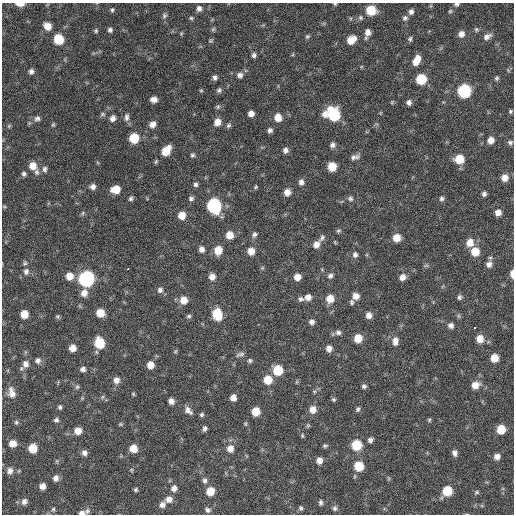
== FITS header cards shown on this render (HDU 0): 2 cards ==
NAXIS1  =                  512 / Axis length
NAXIS2  =                  512 / Axis length

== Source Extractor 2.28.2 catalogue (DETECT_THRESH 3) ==
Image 512 x 512 px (HDU 0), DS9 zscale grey, 1 PNG px = 1 image px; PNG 516 x 516 px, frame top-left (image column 1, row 512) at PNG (2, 3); no overlay
Background 109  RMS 11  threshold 33.6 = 3 sigma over >= 5 px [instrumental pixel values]
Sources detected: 204; all 204 listed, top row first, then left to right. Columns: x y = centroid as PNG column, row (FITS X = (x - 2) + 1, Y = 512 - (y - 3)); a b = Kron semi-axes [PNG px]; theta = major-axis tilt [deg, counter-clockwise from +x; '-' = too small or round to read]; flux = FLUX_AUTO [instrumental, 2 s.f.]
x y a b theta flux
20 4 9 4 -3 5700
335 4 5 4 - 870
457 4 6 4 0 1600
199 8 7 6 - 3000
112 10 6 4 80 1200
371 10 7 7 - 22000
450 11 6 5 - 1100
411 12 7 6 - 2700
164 16 7 7 - 1800
360 17 6 6 - 1600
191 18 6 5 - 1200
405 18 7 7 - 2100
47 26 7 6 - 8000
213 29 7 4 45 1100
476 29 6 5 - 1200
110 30 5 5 - 1800
96 31 5 4 - 1100
368 32 8 6 83 4600
181 33 5 4 - 880
461 34 8 7 - 4100
307 36 6 5 - 1200
487 36 11 6 28 3500
59 39 8 7 - 21000
410 39 7 5 73 1500
351 40 8 6 39 11000
210 41 7 4 30 1000
254 55 6 5 - 2100
417 58 7 6 - 4900
416 61 9 7 17 6200
31 71 6 5 - 2300
240 75 7 6 - 3000
215 77 6 6 - 2200
497 78 6 5 - 1400
421 79 7 7 - 30000
201 90 5 3 - 750
219 90 6 5 - 1700
464 91 8 7 - 91000
154 99 6 5 - 4200
409 102 6 6 - 2600
218 107 6 5 - 1300
510 111 5 4 - 1200
251 113 5 5 - 4400
102 114 7 5 1 1300
325 114 8 7 - 5000
334 114 10 8 -63 56000
126 117 10 6 90 2800
278 117 7 7 - 8800
37 118 8 7 - 2400
113 118 7 6 - 3500
217 122 8 7 - 6200
53 124 6 4 63 1000
152 124 8 7 - 4100
228 125 7 5 44 1600
9 126 7 4 54 930
270 130 6 5 - 2300
134 138 7 7 - 24000
491 140 7 6 - 5400
510 142 7 6 - 1800
332 145 7 6 - 2500
285 150 7 6 - 2900
166 151 9 6 54 15000
192 155 6 5 - 1400
355 157 11 6 13 2900
459 159 8 7 - 17000
33 166 9 8 - 8400
332 166 7 6 - 16000
45 169 9 6 -88 2500
37 172 8 7 - 2300
24 174 6 6 - 1800
504 178 7 7 - 6400
301 182 7 6 - 3000
196 184 6 6 - 1800
93 187 7 6 - 3000
256 187 6 4 42 980
116 189 8 6 9 12000
287 192 6 6 - 5700
484 194 5 5 - 2100
131 198 6 5 - 1600
191 198 7 6 - 1800
350 199 8 6 -19 2000
442 199 6 6 - 1800
4 206 5 3 - 770
214 206 9 7 -72 120000
83 213 6 4 88 1200
498 213 6 6 - 4700
182 215 7 6 - 9300
338 231 6 5 - 1200
254 234 8 5 66 2000
229 235 7 7 - 8100
322 238 11 5 55 2100
397 238 7 6 - 9200
335 242 6 4 -57 710
470 243 9 8 - 7900
316 244 8 7 - 4700
202 249 7 6 - 3400
218 250 8 7 - 11000
251 251 7 6 - 7100
475 252 8 7 - 12000
355 255 8 7 - 2400
25 263 6 5 - 1300
489 264 8 7 - 3600
426 265 7 4 1 1100
128 269 3 3 - 3800
26 271 9 7 -85 2900
512 274 7 3 -89 5400
69 276 7 7 - 8100
330 276 7 6 - 2300
212 277 7 7 - 4900
297 277 6 6 - 6400
402 277 7 7 - 4400
86 279 8 8 - 190000
160 290 7 7 - 2500
84 293 8 7 - 5400
356 296 7 6 - 5700
308 297 7 6 - 4600
459 297 6 5 - 1700
301 299 9 6 12 2200
330 299 7 7 - 9400
184 300 8 7 - 8400
352 302 7 5 79 1500
100 313 6 6 - 13000
24 314 6 6 - 11000
217 314 9 7 -72 26000
369 315 6 6 - 4300
57 316 6 5 - 1100
189 316 6 5 - 1500
312 322 6 6 - 2700
451 325 6 6 - 2900
474 328 3 3 - 3100
338 332 8 7 - 2300
358 338 7 6 - 12000
480 339 7 7 - 8000
395 341 11 7 83 4700
99 343 8 7 - 28000
73 348 6 6 - 6600
329 348 6 6 - 4200
175 351 6 4 59 930
240 354 12 5 15 2000
494 358 6 6 - 11000
38 360 8 7 - 2600
250 360 6 5 - 1500
25 364 10 9 - 4500
150 365 6 6 - 7400
83 369 6 5 - 2600
278 370 7 7 - 24000
116 380 7 7 - 4200
268 380 8 8 - 12000
475 385 8 7 - 7000
364 386 6 5 - 1700
77 387 6 5 - 1400
12 393 14 8 -77 6000
133 394 5 4 - 850
102 397 6 4 70 1000
82 398 5 4 - 790
233 398 6 6 - 4700
334 399 5 5 - 1200
171 401 5 5 - 3600
60 407 6 5 - 1500
313 409 8 7 - 6000
358 409 7 5 64 1600
188 410 11 7 -44 4100
256 412 6 6 - 13000
201 415 6 5 - 1400
56 420 6 4 7 1800
429 420 5 4 - 980
16 422 6 5 - 1200
120 424 5 5 - 930
245 424 6 5 - 940
308 425 6 5 - 1000
205 429 6 5 - 2000
501 429 7 6 - 16000
78 431 7 6 - 7500
302 436 6 4 -72 960
370 440 6 5 - 2400
12 443 7 6 - 6400
356 445 7 7 - 26000
325 446 6 4 1 1300
32 448 7 6 - 16000
133 448 7 6 - 9000
230 449 8 7 - 5800
84 453 6 6 - 3000
455 453 7 6 - 2800
497 456 7 6 - 3800
319 460 6 6 - 4900
359 466 7 7 - 22000
10 471 9 8 - 3600
56 478 7 6 - 3400
205 480 6 6 - 2100
42 486 5 5 - 4400
174 488 7 7 - 3600
136 490 4 4 - 1200
210 491 7 7 - 10000
447 491 7 7 - 23000
477 492 6 5 - 1300
169 499 8 7 - 4600
24 502 8 7 - 3200
321 502 6 4 -90 1600
162 505 7 6 - 3500
301 508 5 4 - 1300
335 508 6 6 - 1700
53 509 6 5 - 1200
207 510 7 6 - 2000
87 511 9 6 53 2100
82 513 8 5 8 3000
At the frame edge (FLAGS 8, measured only in part): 5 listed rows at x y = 20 4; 335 4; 457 4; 512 274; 82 513